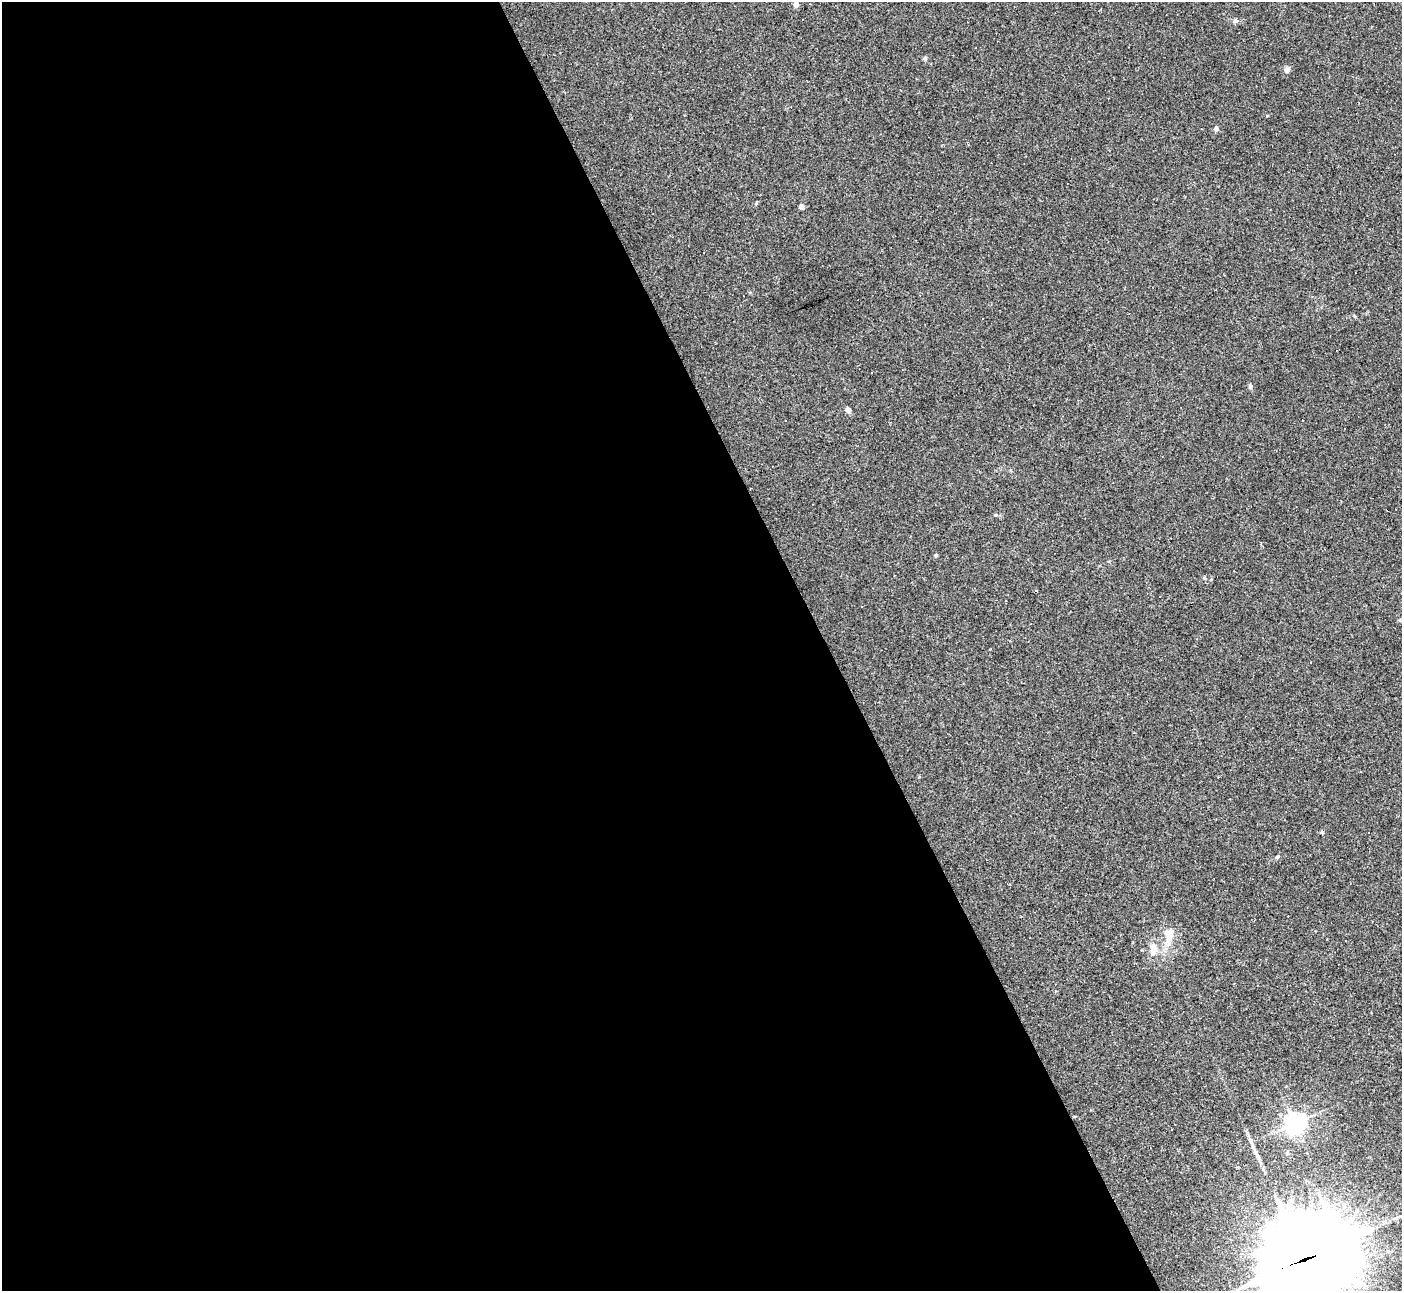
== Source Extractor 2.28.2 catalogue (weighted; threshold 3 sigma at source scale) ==
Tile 9 of 4 x 4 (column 1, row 3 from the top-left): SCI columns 8-1407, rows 1574-2862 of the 5609 x 5597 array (HDU 1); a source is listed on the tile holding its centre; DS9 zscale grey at full resolution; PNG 1404 x 1293 px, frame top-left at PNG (2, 2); no overlay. Shown black and unused: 59% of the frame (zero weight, under 2 of 3 exposures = <1% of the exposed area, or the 3 px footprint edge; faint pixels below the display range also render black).
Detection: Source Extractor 2.28.2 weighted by HDU 2 'WHT'; one run over the whole footprint, this tile lists its part. Background 0.0523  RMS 0.0053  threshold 0.0239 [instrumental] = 3 sigma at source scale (4.5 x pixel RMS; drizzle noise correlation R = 1.50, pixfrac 1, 0.05/0.05 arcsec/px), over >= 5 px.
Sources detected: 33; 15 cosmic-ray / hot-pixel residue — not listed; the other 18 listed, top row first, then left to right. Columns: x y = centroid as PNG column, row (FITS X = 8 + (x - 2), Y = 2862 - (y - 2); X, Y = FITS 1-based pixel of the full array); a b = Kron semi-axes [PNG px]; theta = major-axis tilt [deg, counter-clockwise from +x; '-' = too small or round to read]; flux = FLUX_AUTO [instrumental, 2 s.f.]
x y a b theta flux
796 4 4 4 - 4.2
1235 21 7 6 - 1.2
925 58 6 5 - 0.88
1287 69 8 6 65 1.9
1216 128 6 5 - 1.3
801 207 6 5 - 1.7
1250 386 6 5 - 1
848 410 7 6 - 1.4
995 515 5 4 - 0.66
936 556 5 4 - 0.7
862 606 3 3 - 2.4
1277 857 6 4 17 0.8
1169 935 26 10 82 8.4
1153 950 16 9 85 5.1
1295 1124 7 7 - 300
1287 1153 6 5 - 0.81
1323 1202 14 7 -84 4.2
1305 1259 40 33 14 5800
Overlapping masked pixels (flux is a lower limit): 1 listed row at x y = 1305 1259
Isophote crosses this tile's border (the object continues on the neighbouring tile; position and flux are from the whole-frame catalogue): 1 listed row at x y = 1305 1259
Unlisted compact peaks at least as high as the median listed source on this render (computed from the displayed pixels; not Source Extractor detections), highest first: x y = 1322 832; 1204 578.